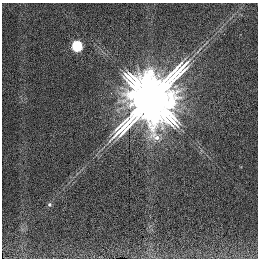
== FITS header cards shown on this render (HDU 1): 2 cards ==
NAXIS1  =                  256 /
NAXIS2  =                  256 /

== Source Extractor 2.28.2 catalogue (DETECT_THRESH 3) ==
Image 256 x 256 px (HDU 1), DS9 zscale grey, 1 PNG px = 1 image px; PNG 260 x 260 px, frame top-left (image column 1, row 256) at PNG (2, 3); no overlay
Background 6.5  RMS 1.5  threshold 4.41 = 3 sigma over >= 5 px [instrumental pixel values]
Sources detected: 4; all 4 listed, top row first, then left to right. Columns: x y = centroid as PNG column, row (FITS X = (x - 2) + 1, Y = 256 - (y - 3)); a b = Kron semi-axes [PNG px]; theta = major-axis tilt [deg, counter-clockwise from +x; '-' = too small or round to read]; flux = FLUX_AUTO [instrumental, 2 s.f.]
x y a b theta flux
77 46 9 9 - 2700
111 93 2 2 - 180
151 99 19 17 59 570000
49 204 6 6 - 170